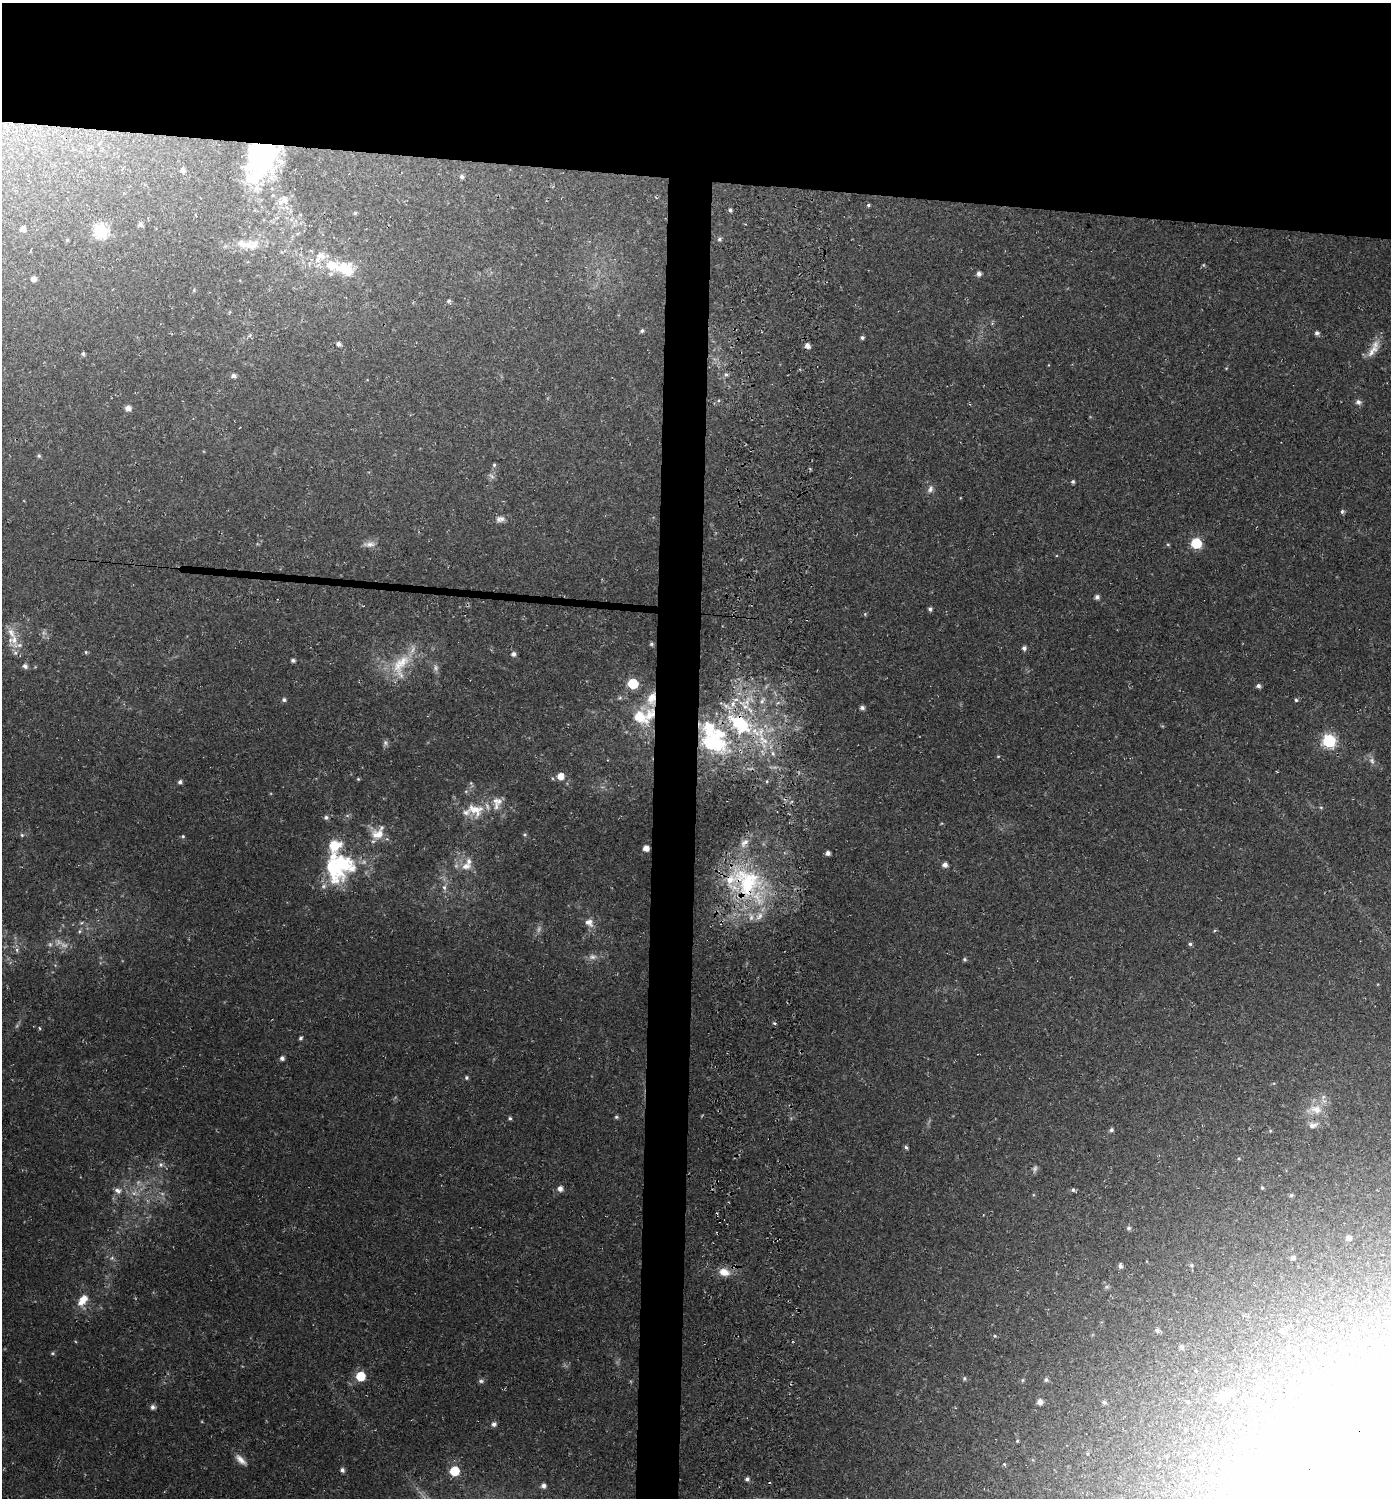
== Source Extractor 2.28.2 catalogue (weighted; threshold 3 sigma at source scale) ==
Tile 2 of 3 x 3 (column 2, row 1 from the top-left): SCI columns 1730-3118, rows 2998-4493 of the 4851 x 4504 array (HDU 1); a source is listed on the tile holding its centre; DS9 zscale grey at full resolution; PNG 1393 x 1500 px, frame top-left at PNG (2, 3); no overlay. Shown black and unused: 15% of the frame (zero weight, under 3 of 4 exposures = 5% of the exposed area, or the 3 px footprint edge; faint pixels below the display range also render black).
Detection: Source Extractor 2.28.2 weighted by HDU 2 'WHT'; one run over the whole footprint, this tile lists its part. Background 0.0178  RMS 0.0032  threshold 0.0146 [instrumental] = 3 sigma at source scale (4.5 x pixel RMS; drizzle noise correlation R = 1.50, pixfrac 1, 0.0396/0.0396 arcsec/px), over >= 5 px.
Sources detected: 194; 10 too faint to see at this stretch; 2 inside a brighter object's white glare — not listed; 30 inside a brighter listed object's ellipse — not listed separately; the other 152 listed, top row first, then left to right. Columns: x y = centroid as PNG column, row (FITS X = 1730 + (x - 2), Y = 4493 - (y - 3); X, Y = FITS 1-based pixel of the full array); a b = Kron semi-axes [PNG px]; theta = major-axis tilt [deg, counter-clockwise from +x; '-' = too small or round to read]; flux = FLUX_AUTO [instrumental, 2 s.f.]
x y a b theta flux
99 143 7 5 68 0.84
262 156 36 32 79 62
183 170 6 5 - 1.3
462 176 6 5 - 0.83
284 200 15 11 -64 4.2
868 205 5 4 - 0.48
730 210 4 4 - 0.66
355 213 4 4 - 0.49
140 224 5 5 - 0.97
23 229 5 4 - 1.9
101 230 7 6 - 48
719 239 5 5 - 0.71
67 240 4 4 - 0.36
254 244 16 14 56 4.8
331 265 39 17 -17 14
1203 265 5 5 - 0.38
979 274 5 5 - 1.4
33 279 5 4 - 1.6
194 290 5 4 - 0.34
449 301 7 6 - 0.71
642 331 5 4 - 0.75
1317 333 5 5 - 0.91
250 335 7 4 32 0.66
862 338 5 4 - 0.73
338 344 5 4 - 1.1
807 346 6 5 - 2
1374 348 28 9 60 4.3
83 354 4 4 - 0.69
1226 368 5 3 - 0.3
726 374 6 5 - 0.76
233 376 6 5 - 1.2
1358 402 7 6 - 1.3
128 408 5 5 - 2.2
39 456 5 4 - 0.56
494 465 5 5 - 0.52
491 476 10 5 -26 0.85
1073 482 4 4 - 0.67
930 489 12 7 68 1.5
1342 511 6 5 - 0.66
500 519 12 8 9 1.8
1196 543 6 6 - 23
369 544 18 8 6 2.2
1168 544 6 4 -2 0.38
1097 597 5 5 - 1.2
930 609 5 4 - 0.82
865 614 4 4 - 0.41
13 640 19 15 76 5.4
651 644 5 5 - 0.61
1024 648 5 5 - 1.1
86 652 5 4 - 0.45
513 654 6 6 - 1.1
293 660 4 4 - 0.88
401 665 40 20 67 13
25 666 6 5 - 1.3
633 683 6 6 - 23
1258 686 5 5 - 1.1
620 698 7 5 21 0.68
651 699 21 12 82 6.2
284 700 5 5 - 0.81
1296 700 5 4 - 0.57
762 701 13 7 55 1.9
777 703 6 4 69 0.56
862 708 5 4 - 1.1
640 717 26 17 -39 10
740 722 34 20 -13 25
763 740 32 14 -76 13
1329 741 7 6 - 55
385 743 9 7 77 0.92
709 743 33 18 -17 24
998 756 5 3 - 0.32
1372 761 11 7 -72 1.6
560 776 7 6 - 3.4
358 779 5 4 - 0.37
767 781 5 3 - 0.35
180 782 5 5 - 0.9
499 801 11 8 55 2
1321 807 5 3 - 0.37
475 810 26 19 -20 9
326 817 7 6 - 0.92
378 833 21 14 42 5.8
525 834 6 5 - 0.54
22 835 5 5 - 0.58
183 836 5 4 - 0.47
646 848 5 5 - 2.5
828 853 5 4 - 1.2
945 865 5 5 - 1.7
336 866 37 32 55 35
466 866 14 10 8 3.5
747 882 63 39 -52 46
444 887 8 6 -75 1.2
589 922 13 10 -35 2.6
81 923 7 4 31 0.48
1215 930 5 4 - 0.4
79 931 6 4 89 0.52
50 944 7 5 -69 0.76
1190 944 5 4 - 0.72
17 950 7 4 -89 0.69
592 957 12 8 1 1.9
965 959 5 5 - 0.6
774 1023 5 4 - 0.46
40 1028 4 4 - 0.39
301 1038 5 4 - 0.6
282 1058 5 4 - 1.2
466 1078 5 5 - 0.62
1315 1109 24 12 0 5.3
616 1117 5 5 - 0.58
510 1118 5 4 - 0.58
1313 1125 12 7 15 1.9
1111 1130 5 5 - 0.86
906 1147 6 5 - 0.63
161 1165 7 7 - 1.1
1035 1169 11 6 75 0.94
1262 1188 5 4 - 0.41
560 1189 7 6 - 1.6
118 1190 11 8 -24 2
1073 1190 6 5 - 0.69
1291 1195 5 4 - 0.64
1129 1228 6 5 - 0.79
1348 1238 5 5 - 1.5
112 1258 6 5 - 0.77
1293 1258 4 4 - 0.9
1191 1265 5 5 - 0.51
1120 1266 6 5 - 0.97
724 1272 13 9 -17 4.2
83 1300 16 10 54 4.7
1157 1330 6 6 - 0.99
1281 1331 6 4 -16 0.63
995 1336 5 4 - 0.38
793 1341 4 3 - 0.3
1181 1347 6 5 - 0.97
52 1353 6 4 1 0.5
1258 1365 6 5 - 0.51
360 1376 6 6 - 13
964 1378 6 5 - 0.57
1046 1379 5 5 - 0.74
1022 1380 6 4 89 0.39
481 1381 8 5 0 0.77
1257 1387 8 8 - 2.3
1224 1396 23 10 27 3.6
1249 1401 7 7 - 2
1040 1402 5 5 - 1.8
1104 1402 5 5 - 0.8
153 1407 6 5 - 1.2
494 1424 6 6 - 1.2
1017 1441 4 4 - 0.36
1192 1456 4 4 - 0.46
241 1460 18 7 -43 2.6
1004 1464 5 4 - 0.37
342 1470 5 5 - 1
454 1471 6 6 - 15
747 1479 5 5 - 0.94
543 1486 5 5 - 1.3
Overlapping masked pixels (flux is a lower limit): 4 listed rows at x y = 262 156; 651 699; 740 722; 747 882